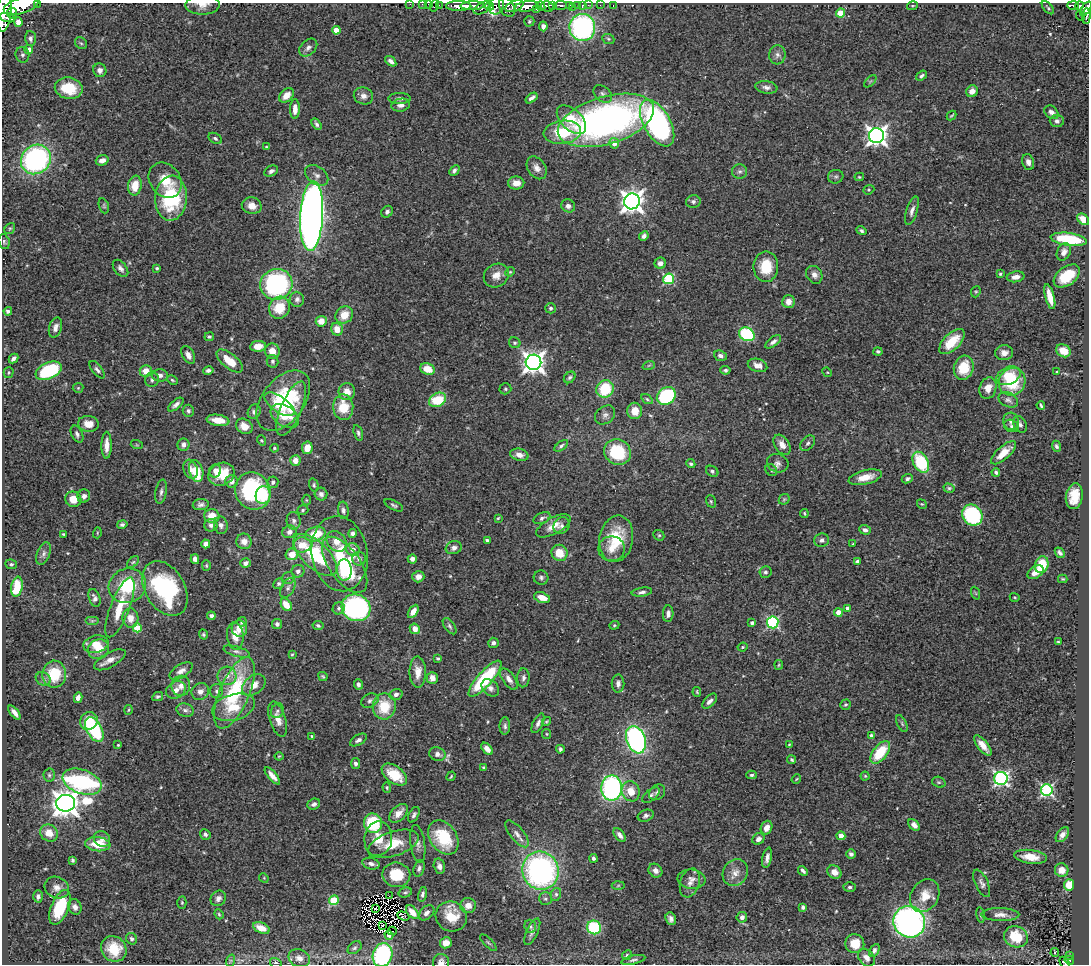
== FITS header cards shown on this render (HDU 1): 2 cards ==
NAXIS1  =                 1087
NAXIS2  =                  962

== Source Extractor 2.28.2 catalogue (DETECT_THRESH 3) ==
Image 1087 x 962 px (HDU 1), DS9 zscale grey, 1 PNG px = 1 image px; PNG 1091 x 966 px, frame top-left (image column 1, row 962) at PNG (2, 3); each listed source drawn as its Kron ellipse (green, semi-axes under 4 px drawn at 4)
Background 0.824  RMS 0.04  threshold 0.12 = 3 sigma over >= 5 px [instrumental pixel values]
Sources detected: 538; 7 with non-positive FLUX_AUTO (blend fragments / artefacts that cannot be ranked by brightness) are neither listed nor drawn; of the other 531, the 500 brightest by FLUX_AUTO listed and drawn (31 fainter detections omitted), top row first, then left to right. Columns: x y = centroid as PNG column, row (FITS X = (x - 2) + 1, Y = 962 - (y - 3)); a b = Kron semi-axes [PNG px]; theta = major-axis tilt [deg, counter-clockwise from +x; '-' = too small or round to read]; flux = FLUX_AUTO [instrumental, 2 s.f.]
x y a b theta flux
37 3 2 2 - 48
410 4 2 2 - 8.6
422 4 2 2 - 13
429 4 3 2 - 24
21 5 18 8 18 4700
202 5 17 9 1 22
439 5 2 2 - 17
552 5 4 3 - 390
560 5 7 4 3 220
569 5 3 3 - 180
578 5 3 3 - 55
588 5 2 2 - 12
600 5 2 2 - 10
1073 5 6 3 -2 140
434 6 6 2 71 24
459 6 12 5 0 1400
472 6 12 4 1 1600
490 6 4 3 - 410
496 6 9 7 67 680
514 6 10 5 22 640
527 6 12 5 9 3100
541 6 5 3 - 570
547 6 6 5 - 1300
582 6 4 3 - 51
613 6 3 2 - 9.4
912 6 5 3 - 3
1079 6 4 3 - 190
507 7 10 7 -62 760
573 7 3 2 - 11
483 8 10 5 28 490
1048 8 8 4 -48 4.1
537 9 4 2 - 410
1086 9 8 4 57 670
4 12 20 7 86 4400
12 13 5 5 - 940
841 13 4 4 - 92
1080 16 5 3 - 74
1086 16 8 4 87 200
7 18 8 3 -18 680
529 21 5 5 - 4.3
18 22 5 4 - 16
543 26 5 4 - 9.6
582 27 13 13 - 480
336 30 4 4 - 36
30 38 7 5 -89 9.2
608 39 6 4 -22 4.2
81 43 7 5 -42 4.5
308 47 10 7 44 11
29 50 4 4 - 29
22 55 8 7 - 9.6
777 55 9 8 - 12
391 61 6 4 -39 10
100 70 7 6 - 12
921 76 6 4 36 6.8
870 81 8 3 45 3.1
766 87 11 6 -8 12
69 88 14 10 -11 90
972 91 6 5 - 17
603 94 10 7 -41 10
286 95 8 6 41 28
363 96 10 8 -20 15
400 98 11 5 0 10
531 98 7 4 37 11
401 105 9 6 11 12
295 109 10 5 89 22
1051 112 8 6 -42 12
952 115 5 2 - 3.2
571 120 18 10 -44 68
606 120 49 23 16 1100
1057 121 7 6 - 8.3
657 123 25 13 -61 660
316 124 6 4 -60 6.7
562 132 19 11 7 110
877 136 7 7 - 1500
215 138 7 5 -33 6
614 143 5 5 - 22
266 147 4 4 - 2.7
36 159 16 14 42 530
102 160 6 5 - 17
1028 162 8 5 -74 12
537 168 12 8 -56 17
271 171 7 5 29 8
454 171 6 4 43 7.3
740 171 7 7 - 8.7
317 175 13 8 -36 16
836 177 8 6 15 6.6
859 177 4 4 - 3.5
165 180 19 15 -53 57
516 183 8 6 0 25
135 186 10 7 81 44
869 190 6 4 21 3.4
171 198 22 16 85 220
632 201 8 8 - 2200
693 201 7 6 - 7.8
104 206 8 5 -72 4.5
252 206 10 8 -14 29
568 206 7 6 - 11
912 211 15 5 73 14
387 212 6 5 - 7.7
312 216 35 11 86 3000
1083 219 7 5 -41 29
10 228 6 5 - 3.7
861 231 5 4 - 5.4
644 236 5 4 - 9.7
1069 239 18 6 -8 140
4 242 8 5 -75 5.7
1064 252 9 6 63 14
660 263 5 5 - 11
766 267 15 12 89 75
120 268 10 6 -52 10
157 268 3 3 - 4.2
510 272 5 4 - 3.1
1000 274 3 3 - 3.6
496 275 13 11 35 26
814 275 9 7 -57 15
1067 276 15 9 36 67
1016 277 9 5 10 15
669 279 5 5 - 210
276 284 16 15 - 420
976 292 6 4 67 3.5
1050 297 13 4 -75 37
297 299 7 7 - 8.7
788 302 6 6 - 24
279 308 11 10 - 64
551 308 5 5 - 5.8
8 311 4 4 - 7.3
344 315 9 8 - 41
321 321 5 5 - 34
55 328 10 6 74 14
337 329 6 6 - 30
747 334 8 6 -30 240
209 337 5 3 - 3.9
952 341 16 8 44 71
773 342 9 4 38 9.9
515 343 6 5 - 5.1
258 346 8 5 7 28
272 351 7 7 - 28
1063 351 7 6 - 34
878 352 4 3 - 4.5
1004 353 9 7 5 14
188 355 10 6 -60 14
720 356 7 5 -19 9.9
13 359 5 3 - 8.5
230 361 16 7 -39 50
273 361 6 6 - 6.7
533 362 8 7 - 1900
649 365 6 4 19 3.6
757 365 10 6 -16 19
964 368 12 9 74 72
428 369 7 5 -22 42
97 370 10 5 -51 7.7
208 370 5 4 - 7.3
725 370 5 4 - 4.9
49 371 14 8 23 240
146 371 6 6 - 33
827 372 5 4 - 2.8
1057 372 3 3 - 3.6
9 373 5 5 - 3.6
160 375 8 6 -2 13
1008 376 12 8 24 62
570 377 6 5 - 5.6
152 380 7 7 - 9.1
172 380 5 3 - 3.4
1012 382 14 13 - 130
78 388 5 5 - 3.7
988 388 11 8 72 24
505 389 6 5 - 4.9
605 389 9 8 - 120
347 391 8 8 - 25
666 396 10 8 37 270
647 399 6 4 -32 4.2
438 400 9 6 30 99
1008 400 10 7 -25 9.5
283 401 34 21 52 220
279 404 17 8 -35 63
176 405 9 4 39 9.9
1041 405 4 2 - 3.9
343 407 13 10 -87 70
291 409 29 10 67 110
188 411 6 5 - 6.5
635 411 8 7 - 36
254 412 7 6 - 8.4
605 415 11 8 38 12
285 416 15 10 -33 74
218 420 11 5 -9 36
1011 421 8 8 - 13
88 424 10 8 -9 29
1020 424 9 6 -58 8.5
244 426 9 7 -35 28
1011 426 7 6 - 7.3
358 433 8 4 -75 6.5
77 434 9 5 -64 7.9
262 440 5 4 - 3.1
808 443 9 6 48 7.8
107 445 13 5 89 22
137 445 6 4 -18 2.8
183 445 6 6 - 10
782 445 11 7 -55 22
561 446 8 4 36 6.1
1056 446 6 4 -67 5.3
274 448 4 3 - 3.4
307 448 6 5 - 32
617 452 14 12 -29 150
1003 453 15 6 42 41
519 455 9 6 -14 20
295 461 5 5 - 21
921 462 11 7 -61 160
778 463 11 9 -17 14
691 464 4 4 - 4.4
190 469 10 7 -70 17
771 470 6 5 - 5.8
196 471 11 7 -74 79
215 471 6 6 - 13
712 471 6 5 - 5.8
996 472 4 4 - 5.7
221 474 13 11 27 64
865 477 17 7 14 35
907 479 6 4 24 6
232 481 6 6 - 14
273 482 6 5 - 7.1
314 485 6 4 -75 4.5
949 488 5 4 - 5.2
253 491 19 17 -55 290
161 492 12 5 80 9.4
321 494 6 6 - 9.5
263 495 9 7 80 73
84 496 6 6 - 12
1074 496 13 8 81 51
73 499 8 7 - 35
784 499 6 4 44 3.7
306 500 5 3 - 2.7
711 501 6 4 -70 4.1
922 504 5 4 - 3.5
201 505 8 5 7 9.1
394 505 10 4 -27 6.1
303 510 6 4 18 4.5
343 510 8 5 -83 7.9
804 513 4 3 - 3.1
972 515 11 9 -49 280
212 516 7 7 - 39
498 518 4 3 - 2.8
542 518 9 5 24 8
294 521 9 7 -80 9
122 524 5 4 - 5.7
211 525 6 6 - 10
221 525 9 7 -80 11
553 526 19 8 28 32
562 526 9 7 47 9.4
865 530 6 4 -18 8.2
289 532 7 6 - 13
97 533 5 3 - 2.5
352 533 4 4 - 7.5
63 534 3 3 - 2.7
315 534 10 7 18 78
659 535 6 5 - 4.2
616 539 23 17 79 100
487 540 4 3 - 7
822 540 7 6 - 9.2
244 541 8 7 - 17
336 541 11 9 -49 32
206 544 4 4 - 19
853 544 4 3 - 2.9
302 545 9 7 6 40
454 548 8 6 17 12
353 549 7 6 - 21
612 549 13 12 - 31
559 553 8 8 - 56
1060 553 6 3 -49 6.3
43 554 12 6 70 11
292 554 6 6 - 35
340 554 38 28 -80 150
315 555 27 13 -43 190
195 559 5 4 - 13
359 559 7 6 - 12
412 559 4 4 - 13
857 561 4 3 - 5.5
133 562 7 4 44 5.1
245 563 5 5 - 8.8
11 564 6 4 -9 4.9
345 565 32 15 -55 210
1042 565 9 6 74 83
206 566 5 4 - 3.1
344 570 10 7 -88 77
298 571 6 6 - 8.8
765 572 6 6 - 7.1
1036 572 9 6 33 21
418 577 6 5 - 16
288 578 7 6 - 7.2
541 578 7 7 - 7.5
1063 579 5 4 - 2.7
279 584 5 5 - 5.9
127 586 19 17 21 130
17 587 10 5 80 84
288 588 11 6 60 9.7
165 589 30 20 -60 320
642 592 10 4 8 8.5
975 593 6 4 -70 4.1
1015 597 5 3 - 2.8
94 598 9 5 -72 9.3
542 598 8 5 -18 38
286 605 7 5 -54 40
120 607 32 9 69 79
339 608 6 5 - 6.4
356 608 15 13 -24 510
847 608 4 4 - 9.7
413 611 7 4 59 18
838 613 4 4 - 47
668 614 8 5 88 11
211 616 4 4 - 8.3
130 618 9 8 - 28
92 621 7 4 0 4.5
242 622 5 4 - 8.6
773 622 6 6 - 310
752 623 4 4 - 6.5
277 624 5 5 - 8
614 625 5 4 - 3.5
318 626 5 4 - 5.8
450 626 9 5 -54 6.3
137 628 4 4 - 89
239 629 8 7 - 28
415 629 5 5 - 22
203 635 5 4 - 4.1
235 636 14 8 -83 28
1058 642 3 2 - 3
493 643 5 5 - 9.4
96 644 13 8 12 29
742 647 5 3 - 3.4
99 649 11 9 27 38
237 652 13 5 -15 10
292 654 4 3 - 3
438 658 3 3 - 4.1
110 660 17 7 29 22
779 665 5 4 - 2.9
181 671 13 6 30 16
418 672 15 8 -89 32
54 674 13 12 - 93
227 676 9 9 - 21
323 676 5 3 - 3.7
432 678 6 5 - 19
523 678 9 6 87 8.9
43 679 8 6 -32 8.8
485 679 23 7 48 210
509 679 12 6 -55 17
618 683 9 6 89 12
358 684 5 4 - 8.1
254 685 13 9 38 30
181 686 10 9 - 17
490 688 10 7 -43 13
176 690 10 8 32 17
200 691 9 8 - 17
217 691 7 6 - 8.2
697 692 5 3 - 2.8
234 693 38 15 67 250
396 694 6 5 - 8.7
158 697 6 4 28 5.6
78 698 5 4 - 18
370 701 9 6 25 8.5
710 701 9 5 46 12
845 705 5 5 - 4.2
384 706 13 11 88 85
234 707 22 13 15 71
128 710 5 3 - 2.7
185 710 9 6 -16 9.2
277 711 7 6 - 7.6
14 713 8 4 -51 15
278 719 18 8 -73 30
89 721 9 8 - 53
546 721 5 3 - 3.3
538 723 10 5 64 9.9
902 724 9 4 -64 5.9
505 726 8 5 -89 7.2
94 729 13 7 -62 220
547 734 5 4 - 3.1
871 735 3 3 - 6.2
312 736 4 3 - 3
358 740 9 5 30 8.6
636 740 14 9 -70 610
118 745 3 3 - 2.7
789 745 4 3 - 2.7
983 745 12 5 -51 26
487 749 7 4 -46 17
560 749 4 3 - 6.4
880 752 13 7 51 110
437 754 8 6 -19 14
279 756 4 4 - 2.9
792 760 4 4 - 4.6
355 764 5 4 - 8.1
484 767 4 3 - 4.2
49 775 6 5 - 5.5
394 775 14 8 -36 58
752 775 5 4 - 5.3
272 776 11 4 -49 18
451 776 5 3 - 2.9
865 776 4 4 - 3.1
1001 778 6 6 - 630
796 779 5 2 - 2.5
82 782 20 12 -21 510
939 782 7 5 -19 5.2
387 788 5 4 - 3.3
612 788 12 10 90 510
1047 790 6 5 - 450
631 791 10 9 - 38
657 792 9 7 43 8.8
651 795 10 5 38 7.8
66 803 9 8 - 3700
314 804 6 5 - 8.3
398 813 11 7 44 25
414 815 8 5 61 7
646 816 8 5 20 9
373 823 10 9 - 150
914 825 7 4 -44 12
767 828 7 5 65 22
49 833 9 8 - 39
205 834 5 5 - 6.3
517 834 16 6 -51 16
620 835 8 4 -52 13
1062 835 8 5 50 13
841 836 4 4 - 53
443 838 18 13 -54 130
102 839 8 7 - 13
378 839 17 14 81 50
758 839 6 5 - 13
98 844 12 7 -6 66
393 844 26 12 19 71
418 844 19 7 -81 15
851 854 5 4 - 8.6
1030 857 17 7 -7 41
593 858 4 4 - 6.9
767 858 10 4 78 12
72 860 4 3 - 4.3
371 864 9 5 -16 11
439 866 8 5 -76 11
419 868 8 5 73 8.2
1062 870 7 6 - 28
541 871 19 18 - 710
655 871 7 6 - 14
803 871 5 3 - 7.3
834 872 7 6 - 24
735 873 14 12 54 27
396 875 14 12 -7 79
264 878 5 4 - 2.7
692 879 14 9 -7 17
690 883 15 9 72 21
982 883 15 6 -66 11
618 885 6 4 2 4.1
1069 885 5 5 - 44
850 887 6 4 1 5.9
57 888 12 10 -24 20
405 892 7 5 15 4.8
422 894 7 4 77 6.6
556 894 6 5 - 5.8
38 896 6 5 - 8
389 896 2 2 - 3.1
925 896 17 13 59 48
218 898 8 7 - 12
545 899 6 6 - 6.9
334 900 5 4 - 150
182 903 6 4 -89 3.9
468 906 8 7 - 23
60 907 18 9 68 130
75 907 8 6 -63 12
803 907 4 4 - 6.8
375 908 3 2 - 2.6
412 912 8 5 -49 23
427 913 9 6 44 11
219 914 5 4 - 3.4
980 915 8 3 -79 3.9
1000 915 19 6 -1 18
403 916 6 4 -18 3.6
451 916 16 15 - 63
742 917 5 5 - 11
671 919 6 5 - 11
909 922 16 15 - 940
383 926 3 2 - 2.8
530 926 7 5 -71 6.6
594 927 7 7 - 150
261 928 9 5 -23 32
392 931 4 3 - 71
532 932 14 5 65 12
389 935 5 3 - 9.7
1016 937 12 10 -19 73
132 939 6 5 - 6.8
446 943 6 5 - 20
488 943 11 3 -45 4
855 944 9 9 - 46
355 948 8 5 39 6.4
114 949 13 12 - 75
874 950 7 4 59 8.3
1055 953 4 3 - 4.8
382 955 12 9 71 320
627 955 5 4 - 4.5
1070 956 3 3 - 7
299 958 11 8 -23 18
866 958 10 7 -49 15
633 960 12 4 13 6.5
1069 960 5 4 - 46
230 961 6 4 72 3.7
441 962 8 8 - 13
276 963 6 4 -15 7.3
1065 963 7 4 -56 25
At the frame edge (FLAGS 8, measured only in part): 13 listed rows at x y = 37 3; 410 4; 422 4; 429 4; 21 5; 202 5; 434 6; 1086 9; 4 12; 382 955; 441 962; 276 963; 1065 963
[31 fainter detections neither listed nor drawn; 7 non-positive-flux detections neither listed nor drawn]